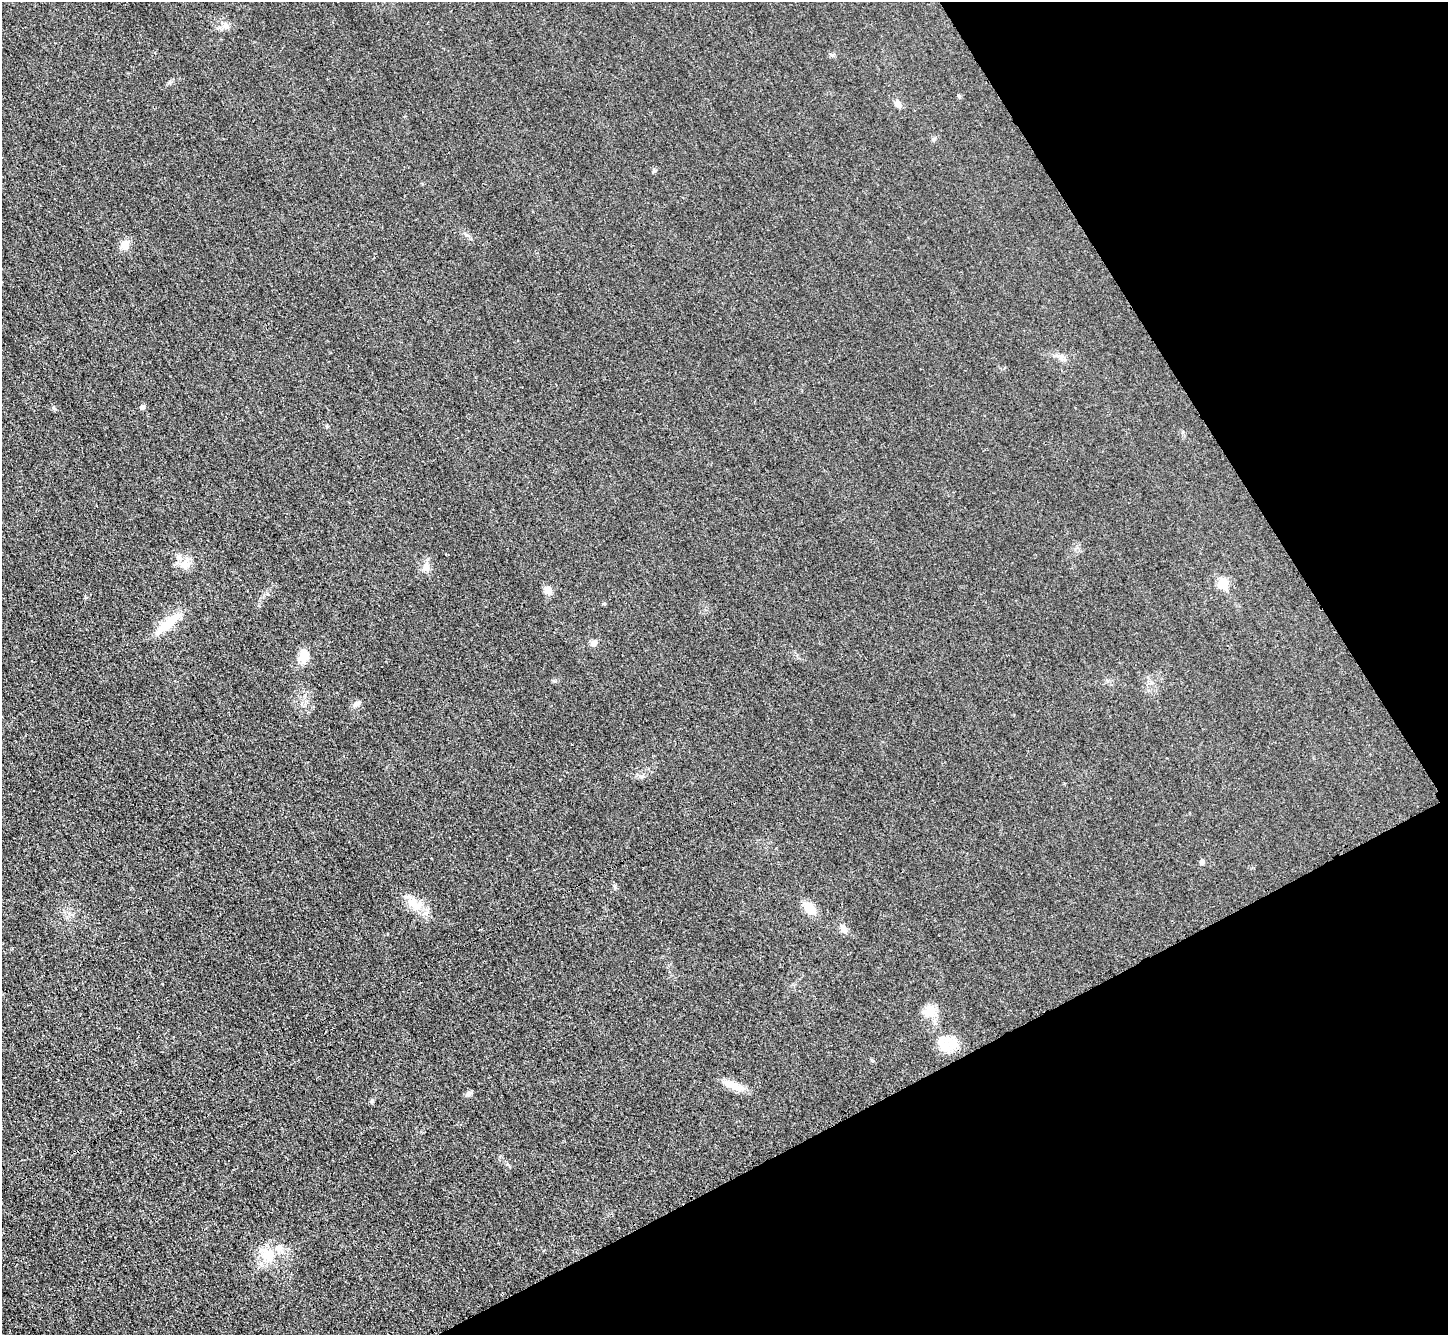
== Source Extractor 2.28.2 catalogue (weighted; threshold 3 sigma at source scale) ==
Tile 12 of 4 x 4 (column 4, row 3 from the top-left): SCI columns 4358-5803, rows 1642-2974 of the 5823 x 5815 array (HDU 1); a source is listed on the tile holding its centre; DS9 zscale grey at full resolution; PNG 1450 x 1337 px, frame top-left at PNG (2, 2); no overlay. Shown black and unused: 25% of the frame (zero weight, under 3 of 4 exposures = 2% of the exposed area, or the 3 px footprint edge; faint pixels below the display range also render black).
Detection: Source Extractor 2.28.2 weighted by HDU 2 'WHT'; one run over the whole footprint, this tile lists its part. Background 0.0191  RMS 0.0044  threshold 0.0197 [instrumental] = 3 sigma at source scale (4.5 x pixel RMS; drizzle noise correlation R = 1.50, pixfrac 1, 0.05/0.05 arcsec/px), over >= 5 px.
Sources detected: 27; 1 inside a brighter listed object's ellipse — not listed separately; the other 26 listed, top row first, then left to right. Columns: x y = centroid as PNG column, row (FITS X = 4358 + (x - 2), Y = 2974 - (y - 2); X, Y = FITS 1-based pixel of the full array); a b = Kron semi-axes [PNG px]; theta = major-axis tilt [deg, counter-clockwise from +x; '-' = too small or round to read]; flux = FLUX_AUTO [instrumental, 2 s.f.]
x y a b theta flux
226 26 10 8 -62 2.2
959 96 5 5 - 0.6
898 104 11 7 -53 2
934 139 6 5 - 0.74
654 171 6 4 44 0.64
125 245 13 11 67 3.7
1061 357 7 4 72 0.97
143 407 5 5 - 1.5
185 564 14 13 - 4.6
426 567 12 9 69 2.8
1223 583 8 7 - 13
548 590 9 8 - 3.3
169 623 35 11 42 11
594 643 8 7 - 1.6
304 652 15 13 -49 4.3
357 704 11 6 18 1.5
1202 862 5 5 - 1.3
414 904 22 15 -37 7.7
810 908 16 10 -48 7
843 929 12 8 -53 2.3
931 1011 18 14 -83 6.2
943 1043 23 22 - 10
733 1085 29 9 -22 5.6
469 1094 9 6 40 1.3
372 1101 6 5 - 0.71
269 1256 21 19 27 11
Unlisted compact peaks at least as high as the median listed source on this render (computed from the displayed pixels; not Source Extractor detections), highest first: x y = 832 55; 615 887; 54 408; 642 776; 169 83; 466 235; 327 426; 1183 432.